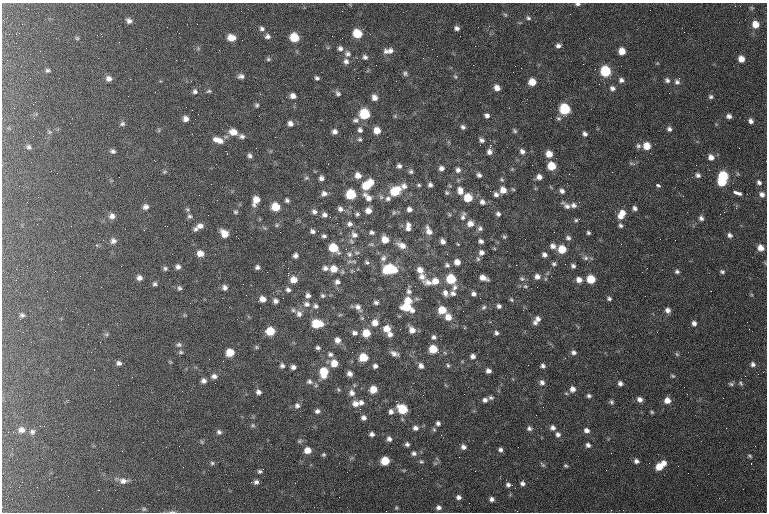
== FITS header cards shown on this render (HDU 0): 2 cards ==
NAXIS1  =                  765 / length of data axis 1
NAXIS2  =                  510 / length of data axis 2

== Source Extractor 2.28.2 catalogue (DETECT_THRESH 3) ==
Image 765 x 510 px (HDU 0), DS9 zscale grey, 1 PNG px = 1 image px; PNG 769 x 514 px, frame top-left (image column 1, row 510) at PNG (2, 3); no overlay
Background 211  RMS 9.3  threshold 27.9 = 3 sigma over >= 5 px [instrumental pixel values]
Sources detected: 392; all 392 listed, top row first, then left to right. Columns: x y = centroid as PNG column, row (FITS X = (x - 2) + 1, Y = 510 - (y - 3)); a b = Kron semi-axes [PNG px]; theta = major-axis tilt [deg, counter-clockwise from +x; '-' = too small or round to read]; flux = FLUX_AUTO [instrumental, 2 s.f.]
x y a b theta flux
578 4 6 4 0 1300
752 8 5 5 - 810
342 11 2 2 - 360
505 15 5 4 - 700
528 18 5 4 - 1100
129 21 7 6 - 2400
22 24 2 2 - 480
755 24 7 6 - 6900
457 28 5 4 - 1900
262 29 7 7 - 2000
684 32 2 2 - 1400
357 33 7 6 - 17000
267 36 6 5 - 2000
294 37 7 6 - 16000
77 38 5 5 - 820
231 38 8 6 -11 6700
558 46 5 5 - 2000
146 48 2 2 - 1300
198 48 6 5 - 1100
340 48 7 6 - 2200
40 51 2 2 - 950
386 51 8 6 -40 2400
390 51 11 8 -29 3100
622 51 6 5 - 7000
348 54 9 8 - 2900
365 57 7 6 - 1900
423 58 2 2 - 760
268 59 6 5 - 1000
741 59 6 5 - 5100
346 61 7 7 - 2600
657 63 5 4 - 530
473 65 2 2 - 400
515 66 2 2 - 260
521 68 2 2 - 560
47 70 6 5 - 1200
605 71 7 6 - 33000
405 73 8 6 -34 1600
241 76 7 5 -1 2100
455 77 8 5 -49 1200
317 78 4 4 - 1400
109 79 7 6 - 3000
621 80 6 6 - 2000
667 80 7 6 - 1800
532 82 6 6 - 7800
677 82 9 7 74 2300
497 88 7 6 - 4000
612 88 7 6 - 2100
195 91 7 6 - 1900
209 91 7 4 9 1100
338 93 7 6 - 1700
293 96 6 5 - 3000
374 97 6 6 - 3700
711 97 6 5 - 1400
257 105 5 5 - 1000
565 109 7 7 - 35000
192 110 2 2 - 350
364 114 7 7 - 29000
487 115 6 5 - 2000
729 116 5 5 - 2400
558 118 7 6 - 1500
186 119 5 5 - 3100
356 120 8 6 9 1800
751 121 6 5 - 2200
122 124 7 6 - 1500
290 124 6 5 - 2800
463 127 6 5 - 1600
669 129 6 6 - 1800
159 130 6 4 90 800
360 130 7 6 - 2000
377 130 6 6 - 6800
515 131 7 5 -41 1200
49 132 7 5 -36 1000
233 132 9 7 -17 6100
335 132 5 5 - 2500
192 134 3 2 - 790
585 134 5 5 - 1900
242 136 7 6 - 2000
360 139 5 5 - 1100
216 140 8 7 - 3500
481 140 6 5 - 1900
220 141 9 8 - 3600
490 145 3 2 - 15000
638 146 7 7 - 1600
647 146 7 6 - 8500
29 147 7 6 - 1400
256 148 2 2 - 470
113 151 7 5 -21 1700
522 151 8 7 - 2600
489 152 7 5 -90 2600
227 154 2 2 - 440
549 154 7 6 - 6800
250 156 5 4 - 1800
711 157 8 7 - 3700
632 163 10 4 -23 1100
399 166 5 4 - 1700
551 166 7 6 - 13000
441 168 6 5 - 2300
458 170 7 6 - 2200
164 172 7 4 18 860
411 172 5 5 - 1300
358 175 7 6 - 4500
479 175 6 5 - 1800
698 175 7 6 - 2000
723 176 7 6 - 28000
539 177 7 6 - 3400
306 178 7 5 14 1100
321 178 5 5 - 2100
502 179 6 6 - 1100
371 182 7 5 -61 4900
722 182 6 5 - 19000
759 182 7 6 - 1900
419 185 6 4 -17 940
430 185 5 4 - 1800
658 185 5 3 - 1500
366 186 7 7 - 12000
404 186 8 8 - 3100
450 186 6 4 -71 690
551 187 8 3 -45 720
513 189 5 4 - 780
503 190 7 7 - 5200
395 191 10 8 36 18000
460 191 9 7 -73 4400
562 191 7 6 - 2200
447 193 6 5 - 1100
737 193 11 4 -20 3800
324 194 8 6 20 2500
351 194 7 6 - 24000
496 194 5 5 - 2200
762 194 7 6 - 2800
683 196 3 2 - 720
38 197 2 2 - 320
367 197 15 7 -46 4900
388 198 8 7 - 2500
468 198 6 6 - 14000
256 200 9 6 68 7100
287 200 5 5 - 1500
482 202 7 6 - 2400
573 205 8 6 -17 2600
566 206 13 6 -36 2800
146 207 7 6 - 2500
275 207 7 6 - 14000
635 208 6 5 - 1800
340 209 7 6 - 2200
409 209 6 5 - 2400
368 211 6 6 - 4000
235 212 6 6 - 1200
314 212 7 6 - 2000
394 212 7 5 90 1100
724 212 2 2 - 300
357 214 4 4 - 1100
449 214 5 5 - 790
498 214 6 5 - 1600
622 214 11 7 59 7600
324 215 6 5 - 2000
112 216 8 7 - 3000
189 216 7 6 - 1400
463 216 12 5 73 2100
701 218 6 5 - 1900
576 220 6 5 - 1100
337 223 2 2 - 820
364 223 3 2 - 600
470 223 8 7 - 4100
350 224 7 6 - 2000
277 225 6 5 - 1000
620 225 6 5 - 1500
200 226 8 7 - 3300
408 227 11 6 89 3700
480 228 7 6 - 1600
196 229 7 6 - 1600
312 231 5 4 - 1700
429 231 13 7 -66 4500
372 232 6 4 -7 1500
554 232 2 2 - 360
224 233 8 6 -47 6700
588 233 4 4 - 1200
354 235 10 8 -41 3100
729 235 7 5 -33 1900
236 236 2 2 - 2700
324 236 4 3 - 1300
504 237 5 4 - 890
568 238 7 6 - 1800
660 239 2 2 - 430
385 240 7 6 - 7500
113 241 7 7 - 2500
443 241 6 5 - 2400
481 241 5 4 - 1900
458 244 4 3 - 520
621 244 2 2 - 320
96 245 5 4 - 720
401 245 13 8 -29 5100
553 246 7 6 - 2700
333 248 8 6 -43 16000
760 248 7 6 - 5400
562 249 7 6 - 12000
200 253 7 6 - 5100
481 253 6 6 - 2400
349 254 7 7 - 2300
447 254 3 2 - 560
295 255 5 4 - 2100
544 255 5 4 - 2100
358 257 2 2 - 890
383 258 10 8 50 2700
586 258 8 7 - 2000
478 259 6 6 - 1100
367 262 6 5 - 1200
457 262 6 5 - 4600
765 263 6 3 -72 620
554 264 5 5 - 1300
565 264 2 2 - 340
447 265 7 6 - 1700
516 265 2 2 - 1800
573 266 5 5 - 1700
178 267 6 6 - 2100
257 267 5 4 - 1700
165 268 5 5 - 1300
325 268 7 6 - 2200
647 268 2 2 - 1500
334 269 8 7 - 6500
390 269 11 8 2 30000
420 270 8 7 - 4200
677 271 5 5 - 1400
722 272 6 5 - 1300
288 273 2 2 - 7400
537 276 7 6 - 3000
422 277 12 10 -67 4700
139 278 6 5 - 2700
483 278 8 5 -22 4700
451 279 7 6 - 23000
522 279 7 6 - 1400
591 279 6 6 - 15000
293 280 7 7 - 5700
579 280 7 6 - 3800
435 281 8 8 - 6500
337 282 6 6 - 2100
428 282 12 8 -16 4400
155 284 5 5 - 1300
525 286 7 5 1 1100
224 287 6 6 - 2300
454 287 10 6 75 2600
179 288 6 5 - 1300
288 290 6 5 - 1800
409 291 11 7 -86 2900
711 291 2 2 - 380
445 293 9 7 -61 3200
453 293 7 6 - 2200
473 294 5 5 - 2000
308 295 6 5 - 2100
323 296 6 5 - 1100
609 298 5 5 - 1300
262 299 6 6 - 4500
511 300 6 5 - 970
275 301 6 5 - 2200
408 301 8 7 - 8300
376 302 5 4 - 1700
307 304 9 8 - 3200
316 306 7 6 - 1800
499 306 6 5 - 1700
358 307 11 7 -55 3200
407 307 11 7 -23 16000
484 307 7 5 39 1400
293 310 7 5 -16 1500
442 310 7 7 - 11000
668 310 6 6 - 2900
299 314 9 8 - 2900
22 315 5 4 - 1300
185 315 5 4 - 640
340 315 6 4 18 710
448 317 8 7 - 6200
538 319 7 7 - 2700
317 323 9 6 -5 19000
375 323 8 8 - 5600
535 323 7 6 - 1900
694 323 6 5 - 2300
387 329 8 7 - 7200
400 329 2 2 - 270
749 329 2 2 - 280
412 330 9 7 -53 5000
270 331 7 6 - 14000
354 333 7 6 - 2300
366 333 7 7 - 11000
496 333 5 5 - 1500
106 334 7 4 19 950
390 334 7 7 - 2800
434 337 7 6 - 1800
337 340 8 7 - 3600
179 345 9 6 9 1800
256 347 6 5 - 910
318 348 5 5 - 1500
433 349 7 6 - 13000
181 352 7 5 13 1100
230 352 6 6 - 11000
352 352 2 2 - 830
573 352 7 6 - 2100
330 354 7 6 - 1900
394 354 11 6 -22 3100
677 354 6 5 - 970
473 356 6 6 - 2300
363 357 7 6 - 15000
565 358 2 2 - 490
209 359 2 2 - 300
170 362 6 4 -44 660
119 363 6 5 - 2000
334 363 8 7 - 8300
753 364 7 6 - 1900
448 365 6 4 -52 1000
282 366 7 6 - 1800
375 366 5 5 - 2000
421 366 7 6 - 2800
543 366 6 5 - 1700
293 367 5 5 - 2300
488 371 5 5 - 2600
324 372 10 8 89 15000
349 374 6 5 - 2800
214 376 8 6 -3 2600
673 376 6 4 -26 880
204 381 6 6 - 2400
309 381 8 7 - 2200
542 382 7 7 - 2400
620 383 5 5 - 2000
741 383 8 4 -54 1100
731 384 8 5 -2 1300
354 385 6 4 -73 730
373 389 6 6 - 8600
572 389 8 7 - 3500
338 390 6 4 -57 850
258 392 5 4 - 2200
352 393 9 8 - 3500
687 394 3 2 - 1000
589 396 5 4 - 1400
491 398 8 5 -3 1500
640 399 7 6 - 2600
485 400 7 6 - 2100
667 400 7 6 - 4900
361 402 7 6 - 2500
611 402 5 5 - 1300
355 404 9 8 - 4300
297 406 7 7 - 2000
360 409 2 2 - 2400
402 409 8 7 - 20000
317 411 6 5 - 1800
391 412 7 6 - 2300
652 412 4 3 - 830
363 418 6 5 - 2300
438 423 5 5 - 1700
253 425 6 5 - 1000
40 426 3 2 - 470
415 428 7 6 - 2300
529 428 6 5 - 1800
553 428 7 6 - 2300
434 429 6 5 - 980
21 430 9 8 - 3700
587 430 6 5 - 2600
32 432 8 8 - 2000
219 432 6 6 - 1700
372 434 5 4 - 2000
558 434 7 6 - 2000
389 439 7 6 - 2100
299 441 7 5 26 1000
202 442 6 4 -44 820
407 444 5 5 - 1600
588 445 5 5 - 1900
463 447 6 5 - 2400
307 450 6 6 - 6000
500 450 5 5 - 1700
122 451 2 2 - 290
414 453 7 6 - 1900
324 455 5 5 - 990
750 456 6 4 -33 920
459 457 2 2 - 1600
385 461 6 6 - 15000
636 461 6 5 - 2100
421 462 6 5 - 1100
212 463 6 5 - 1100
663 463 6 5 - 3800
751 463 2 2 - 320
543 465 8 4 -48 970
566 466 4 3 - 860
659 467 6 6 - 8800
404 470 6 3 19 640
260 471 5 4 - 1300
123 480 15 7 -8 4400
256 482 6 6 - 2000
295 483 2 2 - 290
522 483 5 4 - 1800
508 485 6 4 -10 1700
458 497 6 5 - 2000
492 499 4 4 - 1900
438 507 6 6 - 2200
396 508 6 5 - 890
144 509 6 5 - 860
611 510 2 2 - 310
172 512 9 3 4 1100
At the frame edge (FLAGS 8, measured only in part): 3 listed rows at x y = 578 4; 765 263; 172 512